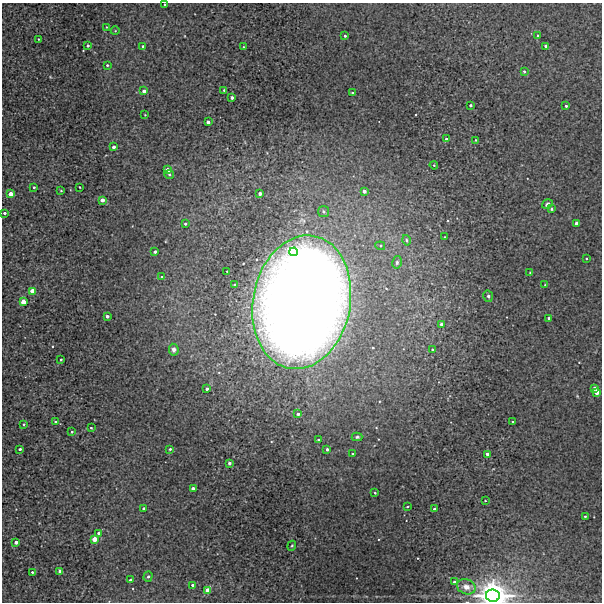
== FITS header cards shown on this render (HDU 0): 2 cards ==
NAXIS1  =                  600 / Width of image
NAXIS2  =                  600 / Height of image

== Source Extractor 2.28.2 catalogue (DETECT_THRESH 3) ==
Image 600 x 600 px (HDU 0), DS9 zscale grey, 1 PNG px = 1 image px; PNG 604 x 604 px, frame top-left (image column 1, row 600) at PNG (2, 3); each listed source drawn as its Kron ellipse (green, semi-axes under 4 px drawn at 4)
Background 57.3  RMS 0.54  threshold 1.63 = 3 sigma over >= 5 px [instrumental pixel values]
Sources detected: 98; all 98 listed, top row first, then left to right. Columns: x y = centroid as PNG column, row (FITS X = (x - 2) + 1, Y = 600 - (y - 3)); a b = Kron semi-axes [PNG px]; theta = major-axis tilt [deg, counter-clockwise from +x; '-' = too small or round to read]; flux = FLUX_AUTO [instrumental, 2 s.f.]
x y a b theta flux
164 4 3 2 - 27
106 27 3 2 - 21
115 31 4 3 - 27
345 36 3 3 - 51
538 36 3 3 - 64
38 39 2 2 - 23
88 46 3 3 - 97
143 46 4 3 - 54
546 46 3 3 - 130
243 47 4 2 - 29
107 65 3 3 - 44
524 71 4 3 - 56
224 90 3 3 - 40
144 91 3 3 - 220
352 93 3 2 - 47
232 98 3 3 - 170
470 105 3 3 - 92
566 106 3 3 - 67
145 115 4 3 - 23
208 122 3 3 - 120
446 139 4 3 - 77
475 140 3 2 - 21
114 147 3 3 - 240
434 165 4 3 - 30
167 170 3 3 - 620
169 174 4 4 - 61
34 187 3 3 - 55
80 187 2 2 - 27
61 191 3 2 - 27
364 191 3 3 - 220
11 194 3 3 - 600
260 194 3 3 - 190
102 200 4 3 - 320
547 204 5 3 - 97
551 209 3 3 - 42
323 211 5 5 - 79
4 213 3 3 - 87
577 223 3 3 - 410
185 224 3 3 - 67
444 237 3 2 - 22
406 240 5 3 - 50
380 246 5 4 - 47
155 252 3 3 - 120
294 252 4 4 - 2100
586 258 3 2 - 38
397 262 6 5 - 68
227 271 3 2 - 35
530 272 4 3 - 31
162 277 3 3 - 47
235 285 3 3 - 100
545 285 3 2 - 22
32 291 3 3 - 1200
488 296 6 5 - 71
23 302 3 3 - 1300
302 302 67 48 79 100000
107 316 3 3 - 170
549 318 3 3 - 100
441 324 4 3 - 85
174 350 6 5 - 120
432 350 4 4 - 60
61 359 3 2 - 40
594 388 4 3 - 200
207 389 3 3 - 160
597 392 4 3 - 640
298 414 3 3 - 96
55 422 4 3 - 48
512 422 3 2 - 35
24 424 3 3 - 64
91 428 3 2 - 31
72 432 3 2 - 47
357 437 5 4 - 61
318 440 3 2 - 49
20 449 3 3 - 73
170 449 3 3 - 65
327 449 3 3 - 110
353 454 3 2 - 35
487 454 3 3 - 180
229 463 3 3 - 93
193 489 4 3 - 410
375 493 3 2 - 33
485 501 2 2 - 23
407 507 3 2 - 41
144 509 3 3 - 170
434 509 3 3 - 76
585 516 3 2 - 34
99 533 3 3 - 120
95 539 4 3 - 1200
16 542 3 3 - 260
292 546 5 4 - 44
60 571 3 3 - 190
32 572 3 3 - 41
148 577 5 4 - 70
130 580 3 3 - 57
454 582 3 3 - 200
192 585 3 3 - 100
466 587 9 7 -21 220
208 590 3 3 - 820
493 596 7 6 - 59000
At the frame edge (FLAGS 8, measured only in part): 2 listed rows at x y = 164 4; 493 596